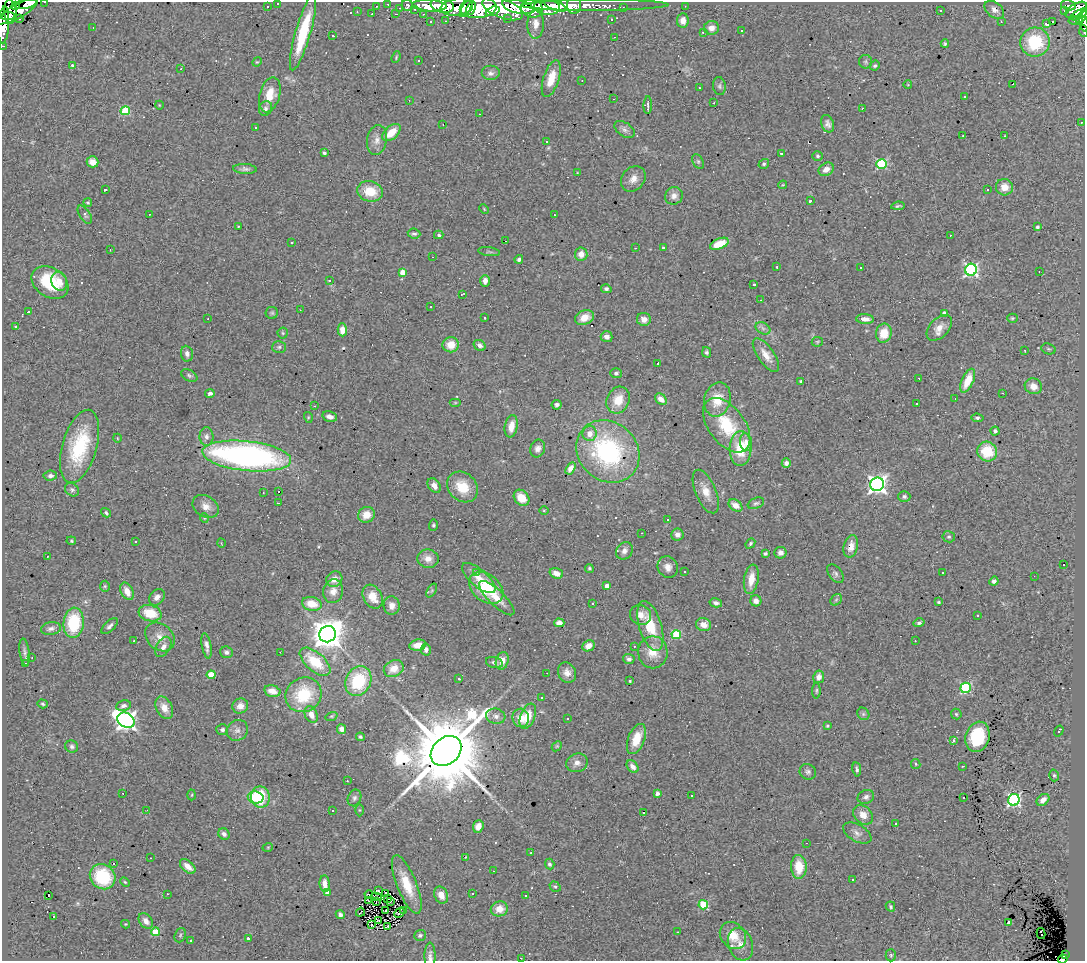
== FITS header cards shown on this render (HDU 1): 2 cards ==
NAXIS1  =                 1083
NAXIS2  =                  959

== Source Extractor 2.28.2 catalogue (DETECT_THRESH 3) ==
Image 1083 x 959 px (HDU 1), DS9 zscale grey, 1 PNG px = 1 image px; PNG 1087 x 963 px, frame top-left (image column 1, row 959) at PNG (2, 2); each listed source drawn as its Kron ellipse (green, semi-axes under 4 px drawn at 4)
Background 3.47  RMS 0.26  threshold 0.773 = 3 sigma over >= 5 px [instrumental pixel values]
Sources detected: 431; all 431 listed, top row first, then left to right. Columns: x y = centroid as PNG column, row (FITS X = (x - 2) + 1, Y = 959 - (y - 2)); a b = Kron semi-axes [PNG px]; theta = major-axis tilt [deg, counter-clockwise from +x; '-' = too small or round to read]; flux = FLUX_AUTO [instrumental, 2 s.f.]
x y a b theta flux
45 2 2 2 - 23
278 3 3 2 - 27
26 4 11 4 12 890
388 4 3 2 - 44
407 5 6 5 - 150
555 5 12 5 -21 1100
574 5 9 7 86 570
595 5 74 5 0 1600
1068 5 8 5 -14 680
16 6 3 3 - 130
267 6 3 2 - 31
376 6 3 2 - 22
429 6 17 5 -3 1900
442 6 12 7 -11 2100
685 6 2 2 - 9.2
457 7 16 8 6 2700
518 7 16 6 -14 2200
547 7 12 8 -6 2700
623 7 4 4 - 32
400 8 2 2 - 10
466 8 10 4 58 990
471 8 7 3 69 1200
478 8 18 10 6 5600
532 8 11 9 -21 2600
415 9 3 2 - 14
503 9 21 9 -20 5000
940 10 3 3 - 37
994 10 11 7 -39 100
1076 10 12 6 31 2300
17 11 23 7 29 2200
493 11 7 4 21 880
1064 11 3 2 - 22
10 12 12 6 -85 1000
357 12 2 2 - 9.3
372 14 3 2 - 12
396 14 2 2 - 8.8
423 14 3 2 - 24
1079 14 9 4 29 970
8 16 6 3 -2 940
1083 16 9 3 47 930
508 18 3 3 - 68
19 19 2 2 - 13
611 19 3 2 - 23
446 21 2 2 - 14
683 21 7 5 83 120
1076 21 7 3 -4 260
431 22 3 2 - 35
1001 22 3 2 - 13
1053 22 4 3 - 370
1084 23 8 4 -75 380
536 24 15 8 89 150
1046 24 3 3 - 85
4 25 18 5 86 1100
93 27 2 2 - 8.4
711 28 8 7 - 110
741 31 3 2 - 16
1084 31 6 2 -85 52
303 33 39 7 74 1000
703 33 4 2 - 35
333 36 3 2 - 13
614 37 2 2 - 10
1035 42 15 14 - 880
945 44 4 4 - 28
3 46 3 2 - 32
396 57 6 3 68 19
419 61 3 3 - 34
257 62 5 4 - 19
865 62 6 6 - 38
875 65 5 4 - 31
73 66 4 4 - 42
181 69 3 3 - 22
490 73 9 7 0 73
551 79 19 8 72 310
582 81 3 2 - 8.7
1013 84 2 2 - 11
908 85 4 2 - 12
719 86 9 6 -83 39
699 88 3 2 - 21
270 95 18 10 74 320
965 96 3 3 - 60
614 99 2 2 - 13
409 100 2 2 - 8.2
714 103 3 2 - 12
159 105 4 3 - 13
648 105 9 2 89 39
265 108 7 6 - 52
863 108 3 2 - 16
125 111 5 4 - 860
479 114 2 2 - 11
1081 122 2 2 - 12
828 124 9 6 -70 73
443 125 3 2 - 21
255 127 2 2 - 12
624 129 11 7 -34 71
391 133 11 6 41 310
963 136 2 2 - 12
1004 136 2 2 - 13
377 140 15 10 82 140
546 141 3 3 - 63
324 153 4 3 - 43
781 154 3 2 - 17
818 156 5 4 - 33
698 161 8 5 -63 35
92 162 6 5 - 140
764 164 5 4 - 32
882 164 5 5 - 1600
245 169 12 5 -3 56
826 169 8 6 33 130
577 173 4 2 - 12
633 179 14 11 50 160
783 185 4 4 - 17
1004 187 8 8 - 190
105 190 3 3 - 100
987 190 3 2 - 30
370 191 13 10 -16 440
674 196 9 8 - 100
810 201 3 3 - 28
88 203 4 3 - 23
898 206 6 3 8 29
484 209 5 3 - 15
150 214 3 2 - 12
85 215 10 5 -57 45
554 215 3 3 - 15
238 226 3 2 - 11
1037 227 3 3 - 45
414 233 6 5 - 38
439 235 5 4 - 35
951 235 2 2 - 11
505 241 3 2 - 22
292 243 3 3 - 73
719 244 10 5 23 300
635 248 2 2 - 11
663 248 3 3 - 40
110 250 3 2 - 9.4
489 252 11 4 -7 33
581 254 6 6 - 130
433 257 2 2 - 11
519 259 4 4 - 45
777 267 3 3 - 21
861 268 3 2 - 26
971 270 6 6 - 3500
402 272 4 4 - 240
1039 272 2 2 - 9.4
330 280 3 3 - 41
59 281 10 7 -72 110
485 281 6 5 - 100
50 282 20 14 -33 800
754 285 3 3 - 38
606 289 5 4 - 39
462 294 3 2 - 9.8
761 300 3 2 - 41
431 307 2 2 - 13
300 310 2 2 - 9.6
28 312 3 3 - 29
272 313 6 6 - 30
944 313 4 4 - 77
485 318 3 2 - 13
585 318 10 7 21 190
1012 318 5 4 - 24
208 319 2 2 - 12
644 319 7 6 - 120
865 319 9 5 -4 120
16 327 3 3 - 29
763 328 8 5 -31 58
939 328 15 9 47 180
342 330 6 4 -90 170
283 333 5 5 - 28
884 333 9 8 - 290
607 337 6 5 - 81
817 342 5 5 - 23
451 345 8 7 - 260
480 345 6 5 - 68
279 347 7 6 - 39
1048 349 7 5 -20 32
1025 351 3 2 - 12
707 352 5 4 - 43
187 354 8 6 -82 76
766 355 20 8 -55 220
658 363 3 3 - 25
616 373 5 5 - 48
189 375 9 5 -27 37
918 378 3 2 - 16
801 381 3 3 - 26
968 381 13 6 67 360
1033 386 9 7 -20 180
210 393 5 4 - 53
1003 393 3 2 - 20
661 399 7 5 -45 140
955 399 2 2 - 8.3
618 400 14 11 64 310
717 400 17 13 76 380
455 403 6 4 0 18
917 404 3 3 - 54
557 405 5 5 - 50
315 406 3 2 - 16
330 416 7 5 -13 90
308 417 5 3 - 18
977 418 6 4 -6 38
727 425 31 18 -53 890
511 426 11 6 80 210
995 431 4 4 - 41
590 434 7 7 - 150
206 437 9 7 -89 78
117 438 4 3 - 12
746 442 9 6 -83 120
80 446 38 17 74 1200
538 448 9 7 68 84
741 448 17 11 87 580
608 451 33 29 -43 2500
987 451 10 9 - 560
247 456 44 15 -6 6100
786 463 5 4 - 80
570 468 6 4 58 100
50 476 7 5 6 48
877 484 7 6 - 8800
434 486 8 5 -55 120
462 487 17 14 -44 450
72 490 7 6 - 45
279 492 3 3 - 260
706 492 23 10 -67 220
263 493 3 2 - 18
904 497 6 5 - 38
522 498 9 7 -48 310
278 503 2 2 - 13
756 503 8 5 21 38
735 505 7 5 -36 170
206 506 14 10 -31 160
544 510 5 3 - 16
106 513 5 4 - 34
366 515 8 7 - 210
204 518 5 3 - 14
667 520 3 2 - 55
433 525 5 4 - 27
642 533 2 2 - 10
677 535 6 6 - 78
949 537 6 5 - 36
71 541 5 4 - 21
135 542 3 3 - 26
221 543 4 3 - 13
750 543 5 4 - 31
851 546 11 7 77 170
624 551 9 7 52 86
765 553 4 3 - 34
780 553 6 6 - 85
47 556 3 2 - 16
428 559 11 9 -7 150
1064 565 3 2 - 14
668 567 11 9 -57 110
589 568 4 4 - 31
684 571 3 2 - 16
477 572 3 3 - 20
943 572 3 3 - 27
556 573 7 5 -19 140
835 574 11 6 -54 53
1034 576 2 2 - 9.1
479 578 21 8 -41 220
334 579 8 7 - 150
751 579 14 7 81 260
994 581 5 4 - 71
105 586 5 5 - 23
607 586 4 4 - 120
486 588 19 13 -39 600
432 590 7 4 59 30
127 591 9 6 -64 170
333 591 12 10 75 150
157 597 9 7 47 85
373 597 13 9 -61 270
497 598 23 7 -44 220
836 600 6 5 - 34
756 601 5 5 - 84
939 602 3 3 - 21
593 603 3 3 - 110
716 603 6 4 -12 56
312 604 10 6 -13 300
392 606 9 8 - 140
150 613 12 8 -15 430
641 615 11 9 -24 150
978 615 3 3 - 110
74 623 15 10 85 910
559 623 5 4 - 98
919 623 5 4 - 44
704 625 8 6 -16 150
110 626 10 5 43 52
650 626 26 11 -73 590
51 629 10 6 9 73
328 634 8 8 - 33000
676 635 4 4 - 860
160 637 16 12 -42 200
134 641 3 2 - 37
915 641 3 2 - 22
418 645 8 5 10 200
206 646 13 4 -80 79
588 646 6 5 - 130
634 646 2 2 - 15
163 647 11 6 59 100
426 650 6 5 - 74
25 652 14 5 -83 54
227 652 6 5 - 56
280 652 2 2 - 10
653 652 16 14 -89 300
32 658 2 2 - 14
629 659 5 5 - 56
502 661 9 6 75 170
315 662 18 9 -41 590
26 663 3 3 - 66
494 663 8 5 -15 57
394 669 10 8 24 200
547 673 2 2 - 7.9
567 673 10 9 - 120
211 675 4 4 - 440
819 677 6 5 - 130
459 679 3 3 - 18
358 681 15 12 63 990
630 681 3 3 - 23
966 688 5 5 - 1700
272 691 8 5 -14 160
816 691 8 4 89 29
303 695 18 17 - 880
542 698 3 2 - 19
43 704 5 4 - 22
124 706 7 5 11 61
240 706 8 7 - 140
164 708 12 8 -62 200
863 714 7 5 -47 34
956 714 5 5 - 25
311 715 8 6 -64 150
331 716 6 4 19 20
496 716 10 7 -15 90
528 716 13 7 68 330
521 718 9 8 - 230
567 719 3 2 - 21
126 720 9 7 -29 10000
827 726 4 3 - 20
341 729 5 4 - 98
222 730 6 5 - 53
237 730 11 10 - 94
1059 731 6 3 58 58
360 737 4 4 - 26
977 737 15 12 74 710
636 739 16 8 69 350
953 740 3 3 - 170
557 746 6 4 43 22
72 747 6 6 - 44
446 751 17 13 43 290000
577 763 11 9 21 120
916 764 5 4 - 23
962 766 3 2 - 16
633 767 7 5 -51 110
857 769 7 4 -81 38
808 772 8 7 - 53
1054 775 6 4 -73 26
347 781 3 3 - 19
123 793 3 2 - 71
657 793 4 3 - 82
192 795 5 3 - 16
692 796 3 2 - 33
256 797 8 6 -9 310
260 797 10 9 - 860
866 797 8 7 - 62
354 798 8 6 67 50
963 798 3 2 - 38
1014 800 6 5 - 3200
1043 800 7 5 40 130
147 810 3 2 - 9
332 810 3 2 - 27
359 810 6 4 -90 22
643 812 3 3 - 280
863 815 11 8 -43 160
895 824 3 2 - 25
478 826 6 5 - 120
857 833 15 8 -28 97
224 834 6 5 - 64
806 843 2 2 - 16
268 847 5 3 - 15
531 853 3 2 - 54
466 857 4 2 - 9.7
150 858 2 2 - 8.7
114 863 3 3 - 330
550 864 5 4 - 42
188 866 9 5 -41 180
799 867 12 7 -87 380
493 871 2 2 - 8.7
103 877 13 12 - 920
853 880 3 2 - 19
125 882 5 3 - 20
325 884 8 5 -84 160
407 884 31 9 -68 470
555 887 6 4 -37 28
378 891 4 2 - 41
327 893 4 4 - 110
385 893 3 2 - 10
167 894 3 2 - 17
472 894 3 2 - 43
48 895 3 3 - 34
369 895 4 2 - 17
441 895 9 6 -64 210
525 896 3 3 - 60
376 897 5 3 - 37
387 898 3 2 - 13
368 901 3 2 - 8.3
390 901 3 2 - 19
376 902 3 2 - 9.2
703 905 5 4 - 710
890 906 5 4 - 27
499 909 9 7 11 210
386 910 3 2 - 14
403 911 2 2 - 31
360 912 5 2 - 14
399 913 5 4 - 14
340 914 4 4 - 52
54 917 3 3 - 100
146 921 8 6 -52 110
378 921 3 2 - 20
1008 922 3 2 - 41
125 924 4 4 - 15
371 925 3 2 - 19
388 926 3 2 - 18
156 932 4 4 - 570
678 932 3 2 - 130
1041 933 5 2 - 68
180 935 7 5 69 29
420 935 6 5 - 36
733 935 15 12 -49 360
248 938 3 3 - 35
190 941 3 3 - 38
740 944 17 12 -71 200
891 955 6 5 - 28
1066 955 3 3 - 230
430 956 14 5 -90 74
521 958 3 2 - 13
1063 959 5 3 - 400
At the frame edge (FLAGS 8, measured only in part): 10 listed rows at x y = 45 2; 278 3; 26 4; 1083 16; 1084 23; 4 25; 1084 31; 3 46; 430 956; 1063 959